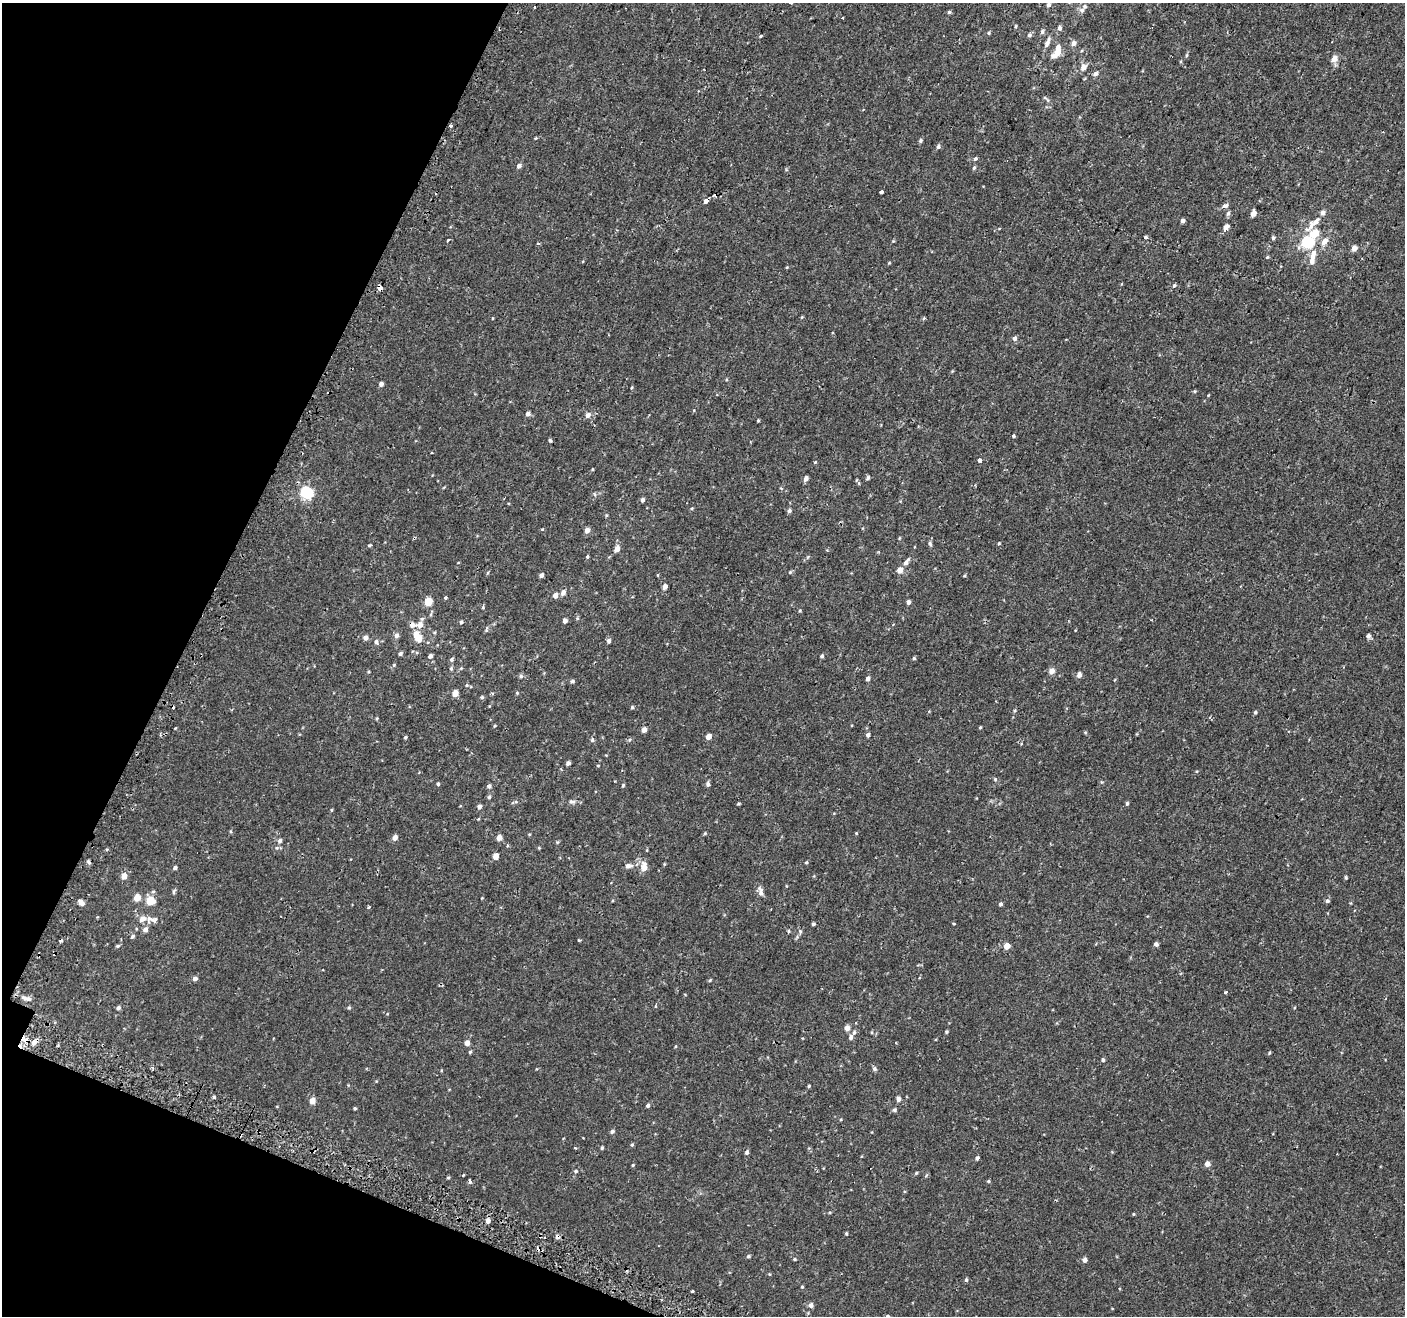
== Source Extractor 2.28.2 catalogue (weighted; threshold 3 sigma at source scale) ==
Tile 9 of 4 x 4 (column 1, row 3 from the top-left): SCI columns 56-1458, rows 1573-2886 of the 5713 x 5842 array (HDU 1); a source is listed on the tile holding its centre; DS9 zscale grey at full resolution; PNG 1407 x 1318 px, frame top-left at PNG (2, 3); no overlay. Shown black and unused: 19% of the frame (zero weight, under 2 of 3 exposures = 3% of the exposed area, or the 3 px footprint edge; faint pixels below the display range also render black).
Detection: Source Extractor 2.28.2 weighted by HDU 2 'WHT'; one run over the whole footprint, this tile lists its part. Background -4.00e-04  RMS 0.0031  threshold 0.0139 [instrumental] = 3 sigma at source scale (4.5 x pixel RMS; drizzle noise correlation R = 1.50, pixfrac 1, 0.0396/0.0396 arcsec/px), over >= 5 px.
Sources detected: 232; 8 cosmic-ray / hot-pixel residue — not listed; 10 inside a brighter listed object's ellipse — not listed separately; the other 214 listed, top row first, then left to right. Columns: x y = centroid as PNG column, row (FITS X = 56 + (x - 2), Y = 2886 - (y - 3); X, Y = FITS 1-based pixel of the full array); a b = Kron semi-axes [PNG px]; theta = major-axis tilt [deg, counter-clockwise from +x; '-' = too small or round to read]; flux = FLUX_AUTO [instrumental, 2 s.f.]
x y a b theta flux
1048 5 5 4 - 0.76
534 7 3 3 - 0.71
1082 10 8 7 - 0.9
949 12 5 4 - 0.41
843 18 3 2 - 0.48
1015 26 5 3 - 0.31
1059 28 6 5 - 0.74
1042 32 5 5 - 0.69
989 33 5 3 - 0.29
1029 35 6 5 - 0.58
761 36 4 3 - 0.53
1047 42 13 5 69 1.3
1073 43 5 5 - 1.4
1057 53 7 6 - 3.1
1186 55 6 4 88 0.36
1334 59 8 6 49 1.8
1083 67 6 6 - 1.8
1095 73 6 5 - 0.76
1045 98 6 4 -19 0.42
450 126 3 3 - 1
536 138 4 3 - 0.32
920 141 6 4 89 0.46
938 146 6 5 - 0.71
975 159 6 5 - 0.57
519 166 5 5 - 0.84
974 168 5 4 - 0.46
881 192 4 3 - 2
706 201 4 3 - 2.2
1225 206 8 6 12 0.85
1228 213 6 5 - 0.67
1253 213 5 4 - 2.3
1183 221 4 4 - 1
1316 221 12 6 50 2
1226 228 6 4 58 2.3
1315 233 10 7 22 4.6
1145 237 5 4 - 0.46
1273 238 4 4 - 0.45
448 240 4 3 - 0.59
1324 241 8 6 48 1.9
1307 242 6 6 - 24
538 244 4 3 - 0.4
1354 248 5 5 - 1.7
1314 253 8 7 - 1.5
1267 257 4 4 - 0.3
1312 262 9 7 72 1.2
1174 286 5 4 - 0.48
380 288 5 3 - 8.4
802 317 5 3 - 0.23
924 318 3 3 - 0.39
1015 338 6 6 - 0.76
381 384 4 4 - 1.1
528 414 5 5 - 1.1
588 415 6 5 - 1.3
758 421 3 3 - 0.28
1013 436 4 4 - 0.43
550 440 5 4 - 0.4
980 460 4 4 - 1.8
815 462 5 3 - 0.28
806 478 5 4 - 1.1
868 478 4 3 - 0.99
307 492 6 6 - 37
642 500 5 4 - 0.74
789 511 5 4 - 0.71
606 515 5 3 - 0.29
587 530 5 5 - 1.6
930 543 7 4 -64 0.49
999 543 4 3 - 0.26
369 545 6 3 9 0.3
617 549 7 5 52 1.9
587 556 4 3 - 0.37
906 562 10 5 53 1.1
900 570 5 5 - 2.5
790 572 6 3 45 0.35
541 575 4 4 - 0.97
964 576 5 3 - 0.26
665 586 5 4 - 1.4
563 592 6 5 - 1.2
555 595 5 5 - 1.5
446 598 3 3 - 1.3
428 602 5 5 - 7.2
908 602 4 4 - 0.99
483 607 4 3 - 0.29
800 610 4 4 - 0.29
565 621 4 4 - 1.2
461 622 4 4 - 0.42
412 625 7 6 - 1.4
420 625 7 6 - 1.8
486 629 9 3 79 0.37
396 635 6 5 - 1
1368 636 5 5 - 0.85
365 638 5 4 - 1.3
418 639 8 7 - 2.3
609 641 6 5 - 0.75
376 642 6 5 - 0.77
400 654 4 4 - 0.62
430 656 5 4 - 0.84
822 656 4 4 - 0.43
914 658 4 4 - 0.4
452 659 5 5 - 0.52
451 668 5 4 - 0.46
461 668 4 4 - 0.29
1052 671 5 5 - 2.1
1079 675 5 4 - 1.5
521 676 5 5 - 0.64
868 679 5 4 - 0.89
572 681 5 4 - 0.56
467 685 5 4 - 0.35
455 693 5 4 - 3.2
517 693 4 4 - 0.28
482 697 5 4 - 0.45
632 707 4 4 - 0.4
1255 712 5 4 - 0.41
980 727 4 3 - 0.28
644 730 4 4 - 1.8
868 735 4 4 - 0.82
405 737 4 3 - 0.33
708 737 4 4 - 2.2
592 740 6 5 - 0.51
629 740 5 3 - 0.33
568 763 4 4 - 0.97
995 779 5 4 - 0.39
438 784 4 4 - 0.45
708 784 5 5 - 0.73
623 785 5 4 - 0.39
489 786 6 4 61 0.7
489 797 4 4 - 0.48
516 802 6 3 -18 0.34
572 802 9 5 -1 0.84
1127 803 5 4 - 0.43
738 804 5 3 - 0.29
479 807 5 5 - 1
332 810 5 3 - 0.28
705 833 4 4 - 0.34
856 833 4 3 - 0.21
395 838 5 4 - 1.6
499 838 4 4 - 2.3
280 840 5 5 - 0.76
539 848 4 4 - 0.27
496 856 5 4 - 2.4
806 862 4 3 - 0.31
628 866 8 5 3 1.3
644 867 13 8 -89 2.2
175 868 4 4 - 0.72
124 876 5 5 - 2.1
1346 878 4 4 - 0.35
153 891 5 3 - 0.36
174 891 6 4 71 0.45
760 892 14 6 -74 1.3
137 898 5 5 - 4
150 901 6 5 - 6.4
1327 901 6 5 - 0.58
81 902 7 5 -35 1.8
1000 904 4 4 - 0.65
369 907 4 3 - 0.35
142 919 8 6 29 1.6
153 920 10 9 - 1.2
813 924 4 3 - 0.48
145 929 6 5 - 1.3
788 931 5 3 - 0.28
800 931 5 5 - 0.5
132 937 5 4 - 0.47
579 940 5 3 - 0.25
1156 944 5 4 - 0.76
118 946 5 4 - 0.39
1007 946 5 4 - 3.1
195 978 5 4 - 1
710 980 5 3 - 0.33
1225 992 3 3 - 1
26 999 12 5 -31 1.4
118 1008 5 4 - 0.76
349 1008 5 4 - 0.38
847 1028 5 5 - 1.6
946 1032 4 3 - 0.38
851 1037 7 5 86 0.81
34 1043 6 6 - 1.4
467 1043 5 4 - 1.7
470 1052 4 4 - 0.37
1269 1053 5 3 - 0.26
1103 1060 5 4 - 0.47
874 1069 5 5 - 0.67
348 1085 4 4 - 0.21
809 1086 4 3 - 0.3
214 1097 5 3 - 0.37
898 1099 6 5 - 0.95
312 1101 5 5 - 2.6
648 1105 5 4 - 0.6
355 1108 4 3 - 0.35
894 1110 5 5 - 0.51
612 1131 6 4 30 0.59
632 1145 4 4 - 0.36
575 1148 3 3 - 0.28
602 1148 4 3 - 0.38
747 1152 5 5 - 0.56
977 1158 4 4 - 0.59
1207 1164 5 5 - 1.8
633 1165 4 3 - 0.25
576 1171 5 4 - 0.45
916 1173 4 4 - 0.31
463 1175 3 2 - 0.42
448 1178 5 3 - 0.3
470 1181 4 3 - 0.95
988 1181 4 4 - 0.33
1134 1214 3 3 - 0.27
488 1220 5 5 - 1.3
846 1233 4 3 - 0.32
557 1237 5 4 - 1.1
748 1256 4 4 - 0.48
795 1259 4 4 - 0.27
1085 1260 5 4 - 1.3
966 1280 5 4 - 0.44
802 1287 4 3 - 0.29
692 1291 3 3 - 0.37
811 1305 5 5 - 1.1
888 1316 6 5 - 0.61
Overlapping masked pixels (flux is a lower limit): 4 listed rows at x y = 450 126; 380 288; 412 625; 557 1237
Isophote crosses this tile's border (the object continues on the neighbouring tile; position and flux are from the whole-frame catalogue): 1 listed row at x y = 888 1316